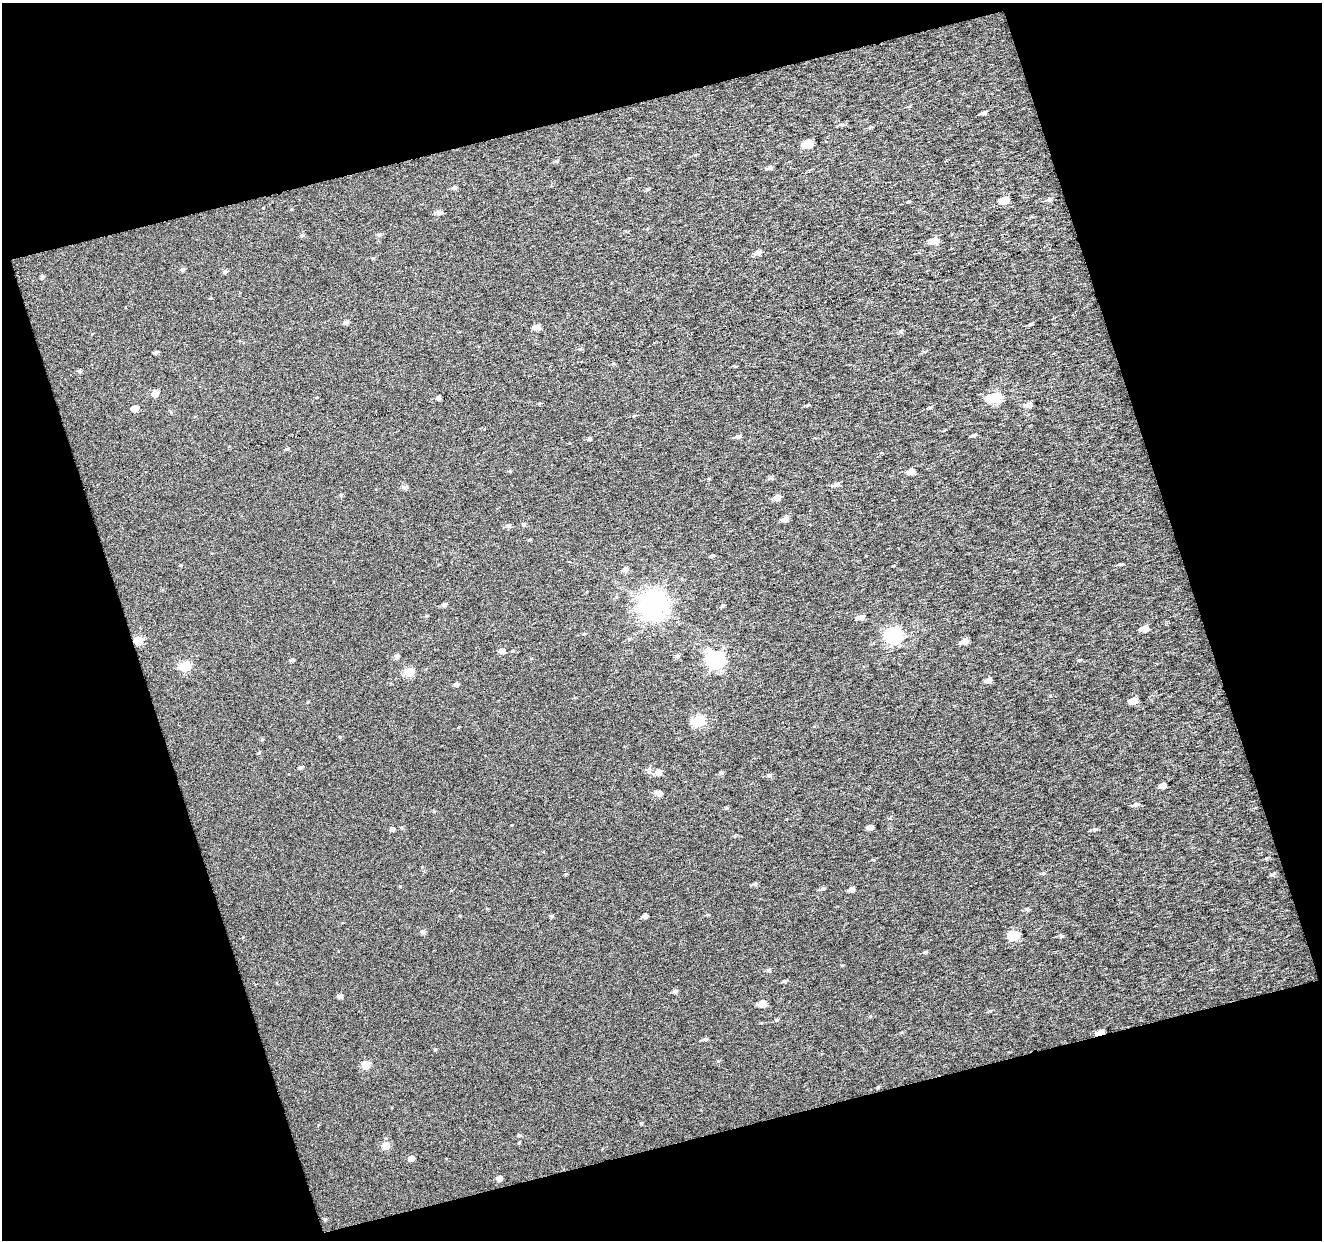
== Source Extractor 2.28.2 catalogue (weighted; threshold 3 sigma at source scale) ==
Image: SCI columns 4-1323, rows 20-1257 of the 1323 x 1280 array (HDU 1 of 3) = the unmasked area's bounding box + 8 px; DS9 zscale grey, full resolution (1 PNG px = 1 image px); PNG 1324 x 1242 px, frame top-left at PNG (2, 3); no overlay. Shown black and unused: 36% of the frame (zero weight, under 3 of 6 exposures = <1% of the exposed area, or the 3 px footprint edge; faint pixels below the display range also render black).
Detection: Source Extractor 2.28.2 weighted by HDU 2 'WHT'. Background 0.0145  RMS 0.1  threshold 0.42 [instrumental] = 3 sigma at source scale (4.09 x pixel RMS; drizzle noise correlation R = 1.36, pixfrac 0.8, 0.0396/0.0396 arcsec/px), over >= 5 px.
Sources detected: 131; all 131 listed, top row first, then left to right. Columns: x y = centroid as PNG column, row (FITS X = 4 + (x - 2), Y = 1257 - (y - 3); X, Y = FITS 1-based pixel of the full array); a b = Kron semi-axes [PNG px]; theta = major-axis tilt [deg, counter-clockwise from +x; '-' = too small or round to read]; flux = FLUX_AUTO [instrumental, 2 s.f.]
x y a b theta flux
908 107 5 3 - 9.6
983 113 5 3 - 25
842 125 6 4 2 18
870 127 5 4 - 10
808 144 6 5 - 280
555 161 5 4 - 13
769 168 6 4 19 27
455 187 5 5 - 20
648 189 5 4 - 12
1004 200 6 5 - 180
1049 200 7 5 13 26
908 202 4 3 - 9.1
439 212 6 5 - 35
301 235 5 5 - 17
379 235 5 5 - 21
934 240 6 5 - 130
758 253 6 5 - 42
373 258 4 4 - 12
182 270 5 4 - 23
225 272 5 5 - 22
42 277 5 4 - 18
346 322 5 5 - 25
1030 324 5 4 - 11
536 327 5 5 - 68
900 331 6 4 18 17
92 334 4 3 - 6.6
580 349 5 4 - 13
156 352 4 4 - 20
925 352 5 4 - 13
613 363 5 4 - 13
734 366 4 3 - 8
80 371 5 4 - 15
155 394 5 5 - 97
438 398 4 4 - 26
994 398 7 6 - 770
807 405 5 4 - 10
1029 405 6 5 - 58
930 407 5 3 - 10
134 408 6 5 - 85
171 412 5 3 - 9.5
945 430 5 3 - 7.1
974 435 6 3 15 19
738 436 6 5 - 27
589 439 4 4 - 18
287 449 5 4 - 13
911 472 5 4 - 76
772 479 5 4 - 13
837 485 7 4 11 38
404 487 6 5 - 28
340 495 5 4 - 10
777 498 5 5 - 75
785 519 5 5 - 57
524 525 5 5 - 17
508 526 6 5 - 30
530 540 5 3 - 8.8
713 555 5 4 - 10
1120 564 6 4 -6 13
180 565 4 3 - 8.2
626 569 6 5 - 37
444 605 5 4 - 22
653 605 9 8 - 9800
722 605 5 4 - 13
861 617 7 5 9 45
1144 629 6 5 - 84
584 634 5 3 - 7.9
894 636 7 7 - 2400
629 639 5 5 - 13
138 641 6 5 - 320
964 641 7 5 16 60
502 651 6 5 - 41
397 656 5 4 - 34
678 656 5 5 - 22
292 660 4 4 - 20
716 660 8 7 - 2300
1079 660 5 4 - 11
184 667 6 6 - 540
409 672 6 5 - 320
989 680 5 5 - 49
456 684 4 4 - 29
1133 701 6 5 - 100
698 721 6 6 - 760
458 727 5 3 - 8.2
340 737 4 4 - 9.1
262 740 5 4 - 11
259 753 5 3 - 10
301 767 5 4 - 18
649 769 7 6 - 27
658 772 6 5 - 60
721 773 5 4 - 17
769 775 6 4 0 17
1163 785 5 4 - 55
659 793 6 5 - 63
1136 804 8 5 16 26
726 808 5 4 - 13
889 818 5 3 - 8.9
870 827 5 4 - 38
392 829 4 4 - 28
1094 829 6 6 - 20
1266 858 5 4 - 11
1043 873 5 3 - 9.3
755 884 5 5 - 19
823 889 5 5 - 18
852 889 5 4 - 41
487 909 5 3 - 7.4
1027 909 6 4 -14 16
460 916 4 3 - 7.3
551 916 5 4 - 13
645 916 4 4 - 34
423 932 5 5 - 28
1014 935 6 6 - 470
1061 936 6 5 - 15
926 952 5 4 - 12
769 970 5 5 - 19
1211 970 4 3 - 7.8
785 981 5 5 - 14
676 991 5 5 - 21
340 996 4 4 - 38
763 1004 5 5 - 130
776 1020 5 4 - 16
1100 1032 5 3 - 100
706 1039 5 4 - 22
435 1049 4 4 - 11
718 1061 6 4 1 9.8
366 1065 5 5 - 260
878 1087 5 3 - 7.8
641 1123 5 3 - 9.3
518 1135 5 4 - 13
386 1146 6 6 - 140
411 1158 5 4 - 58
499 1178 5 5 - 45
325 1219 4 4 - 12
Overlapping masked pixels (flux is a lower limit): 2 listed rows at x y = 138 641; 1100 1032
Unlisted compact peaks at least as high as the median listed source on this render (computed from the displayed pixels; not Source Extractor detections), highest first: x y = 1273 874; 990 1011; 400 886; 893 566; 870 1016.